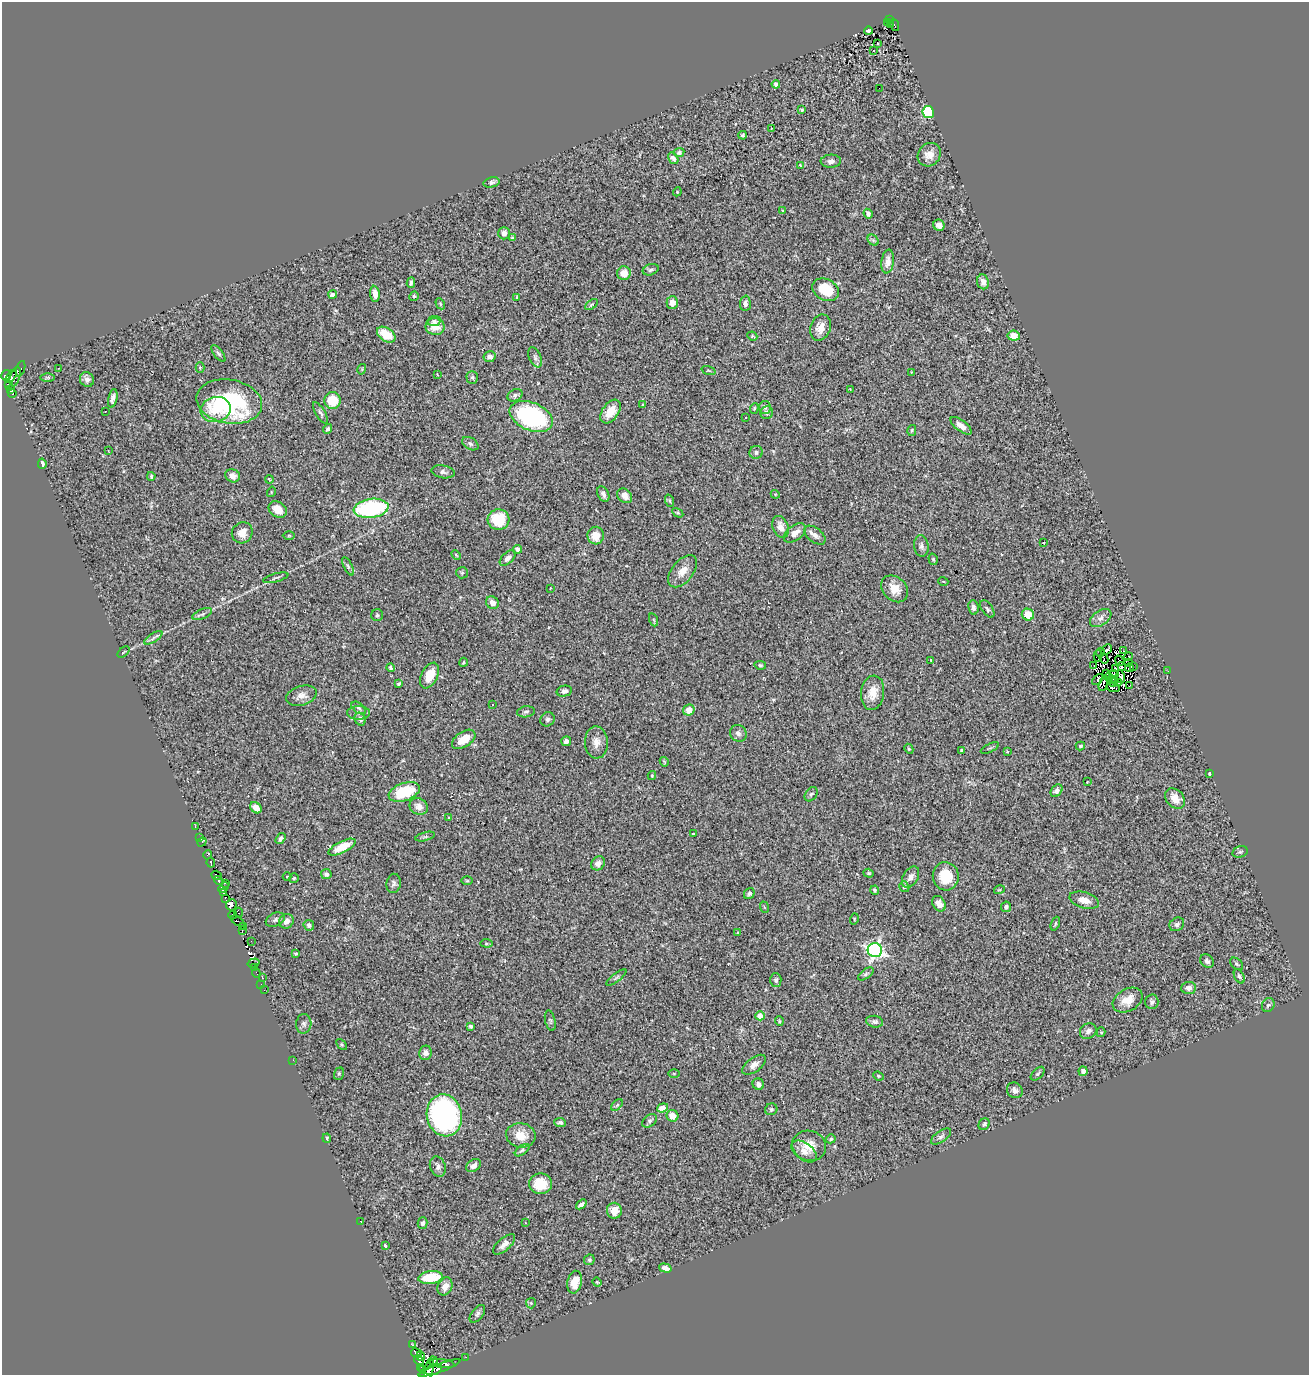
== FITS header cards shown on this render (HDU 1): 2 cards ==
NAXIS1  =                 1307
NAXIS2  =                 1373

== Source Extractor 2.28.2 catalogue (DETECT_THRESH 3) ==
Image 1307 x 1373 px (HDU 1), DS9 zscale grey, 1 PNG px = 1 image px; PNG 1311 x 1377 px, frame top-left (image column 1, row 1373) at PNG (2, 2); each listed source drawn as its Kron ellipse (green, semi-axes under 4 px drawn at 4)
Background 0.629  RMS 0.057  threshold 0.172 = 3 sigma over >= 5 px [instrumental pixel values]
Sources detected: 331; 11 with non-positive FLUX_AUTO (blend fragments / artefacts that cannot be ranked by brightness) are neither listed nor drawn; the other 320 listed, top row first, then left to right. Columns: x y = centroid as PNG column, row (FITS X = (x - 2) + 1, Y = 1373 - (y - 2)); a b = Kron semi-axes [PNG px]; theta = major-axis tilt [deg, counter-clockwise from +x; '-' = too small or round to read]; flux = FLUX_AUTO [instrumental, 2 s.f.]
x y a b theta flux
890 20 2 2 - 5.4
887 23 3 2 - 14
890 25 3 3 - 6.4
894 25 6 3 -73 11
868 31 4 3 - 5.9
878 43 3 2 - 3
873 50 2 2 - 3.3
776 84 4 4 - 16
879 88 2 2 - 6
802 110 3 3 - 5.1
928 112 6 5 - 290
772 129 4 2 - 2.6
743 135 4 4 - 6.2
679 153 5 4 - 9.3
929 155 12 11 - 35
673 158 6 4 -55 13
831 161 10 6 4 14
800 165 4 3 - 2.8
492 182 8 5 15 9.5
677 192 4 3 - 3.3
783 211 4 3 - 5.1
868 214 5 3 - 11
939 225 6 5 - 21
504 233 6 5 - 21
513 238 4 3 - 7.2
873 240 6 4 -44 6.6
888 262 12 6 82 25
651 270 8 5 19 9
624 273 7 7 - 38
983 282 7 6 - 26
411 283 5 3 - 8.4
826 290 14 10 -28 110
375 294 8 5 -83 30
333 295 4 3 - 15
414 296 5 4 - 6.8
516 297 3 2 - 2.6
672 303 6 5 - 27
745 303 8 5 87 16
440 304 6 4 -60 4.5
592 304 7 4 36 5.9
434 321 7 5 8 9.1
435 327 9 8 - 54
820 328 13 10 69 33
386 335 10 6 -35 69
752 336 5 4 - 4.2
1014 336 6 5 - 41
218 353 10 4 -53 8.6
490 357 6 5 - 14
535 357 11 6 -67 12
59 368 2 2 - 2.8
200 368 5 4 - 4.9
21 369 8 4 72 12
362 369 5 3 - 3.4
709 371 7 3 -19 4.5
912 372 3 3 - 3.1
437 374 3 2 - 2.4
6 375 5 4 - 170
11 377 7 3 53 67
15 377 10 5 73 150
48 377 7 3 0 4.7
472 377 6 5 - 7.5
87 379 7 7 - 16
8 385 4 3 - 72
11 389 4 3 - 110
850 389 3 2 - 2.3
12 393 4 3 - 24
515 395 8 5 29 9.7
113 398 9 4 79 17
333 400 8 8 - 100
229 401 33 22 -10 470
643 405 4 3 - 3.8
765 407 6 6 - 8
754 408 5 4 - 5.2
216 409 15 12 12 67
105 411 2 2 - 3.5
610 411 13 8 55 70
321 413 12 4 -60 11
767 413 6 6 - 10
531 416 23 14 -23 570
746 417 2 2 - 2.8
961 426 13 5 -38 27
328 429 5 4 - 7.3
912 430 5 4 - 5.1
470 444 9 5 -31 11
108 451 3 2 - 3.6
756 452 7 6 - 11
42 464 5 3 - 12
443 472 12 6 -9 13
151 476 4 3 - 5.2
233 476 7 6 - 24
269 479 4 3 - 3
271 492 5 3 - 3.4
603 494 8 5 -63 15
775 494 4 3 - 3.4
625 496 8 6 -44 24
670 501 6 4 -71 5.2
371 508 17 9 8 420
278 509 10 7 -33 47
678 513 6 3 -30 4.4
499 520 11 10 - 140
780 527 11 7 -69 31
242 533 11 10 - 34
795 533 12 7 38 31
815 535 12 7 -39 22
289 536 6 4 1 3.8
596 536 9 8 - 55
1044 543 3 2 - 2.9
921 546 11 7 -82 15
518 549 4 4 - 22
456 555 5 3 - 3.4
508 558 9 5 45 18
933 559 6 4 -73 5.8
348 566 10 4 -64 7.9
683 571 19 10 50 44
462 573 6 5 - 6.3
276 578 13 3 15 8.4
943 581 5 3 - 2.9
550 588 3 2 - 3.3
894 589 15 11 -46 47
492 603 7 6 - 21
973 607 7 5 -83 13
987 609 10 5 -54 8.8
202 614 10 5 24 10
377 615 6 6 - 7
1028 615 6 6 - 67
1101 618 12 7 36 21
654 620 7 4 -71 5.6
153 638 10 4 33 11
1106 650 6 3 45 3.4
1123 651 2 2 - 2.6
123 652 7 2 40 3
1100 652 4 2 - 5.8
1098 656 6 3 87 1.3
1128 657 4 2 - 3.9
1104 658 5 2 - 4.2
931 660 3 3 - 2.7
1120 661 5 2 - 4.8
463 662 4 3 - 3.9
1129 663 4 2 - 3.1
760 665 6 4 -9 5.7
1094 666 3 2 - 6.7
1122 666 4 3 - 13
1133 666 2 2 - 1.9
390 668 4 3 - 5.1
1116 668 3 3 - 8.3
1130 668 4 3 - 8.4
1168 671 2 2 - 7.9
1106 673 2 2 - 7.1
1114 674 5 2 - 2
429 676 14 8 63 67
1109 677 5 2 - 3.9
1120 677 7 4 -79 7.6
1113 679 2 2 - 3.7
1098 680 6 3 46 17
1113 682 4 2 - 2
1118 682 4 2 - 0.53
399 684 4 3 - 5.7
1103 684 8 2 69 1.7
1130 685 3 2 - 3
1113 688 7 3 -16 8.1
564 691 7 5 13 13
873 693 17 11 82 53
301 696 16 9 17 29
492 705 2 2 - 2.6
359 708 8 5 -38 8.1
689 710 6 5 - 42
526 712 9 5 7 9.4
359 713 11 6 0 16
360 719 6 5 - 11
548 719 7 7 - 10
738 733 9 8 - 15
464 739 13 7 34 63
566 741 5 5 - 16
596 742 16 11 -87 37
1080 746 4 3 - 4.8
990 748 10 3 25 5.3
909 749 5 4 - 5.6
962 750 4 3 - 6.6
1007 751 3 2 - 3.3
664 762 5 4 - 3.8
1210 773 3 3 - 9.4
652 776 4 4 - 4.4
1087 782 2 2 - 2.2
1057 791 7 5 51 13
404 792 16 9 19 180
811 794 8 5 55 8.4
1175 798 11 8 -47 44
419 807 9 8 - 24
256 808 6 5 - 34
449 817 3 3 - 11
195 826 3 2 - 13
693 834 4 3 - 11
200 837 3 2 - 3.4
425 837 10 3 15 5.5
280 839 6 4 56 8.7
202 842 5 4 - 12
342 847 15 5 26 77
1240 852 8 5 15 7.5
208 855 5 3 - 33
211 863 5 3 - 73
598 863 7 6 - 18
869 873 5 4 - 4.7
326 874 5 5 - 11
217 875 5 2 - 42
287 876 4 3 - 3
946 876 14 13 - 100
911 877 11 7 59 20
294 878 5 5 - 4.9
218 880 5 3 - 120
467 881 6 4 -1 3.9
225 883 3 2 - 28
394 883 10 7 82 12
904 887 5 5 - 7.9
223 888 6 4 44 150
875 890 4 3 - 5.9
999 890 5 3 - 3.5
224 893 4 3 - 210
749 893 6 5 - 8.9
225 898 3 2 - 44
1084 900 15 8 -16 37
939 904 8 6 -56 21
231 905 6 5 - 220
764 907 6 3 -71 3.7
1006 907 5 5 - 9.5
239 913 5 4 - 45
233 915 4 3 - 17
854 919 6 3 73 3.7
275 920 10 6 24 12
238 921 7 2 -35 29
286 921 8 7 - 22
1055 924 7 3 69 4.8
1177 924 8 6 35 10
309 925 5 5 - 11
244 926 3 3 - 37
242 931 4 2 - 10
738 933 4 3 - 3.4
251 941 2 2 - 8.4
486 943 6 4 -6 5.4
875 950 7 7 - 1200
296 954 3 3 - 4.4
1207 961 7 6 - 13
254 963 6 3 16 20
1236 964 7 5 -40 6.9
254 967 3 2 - 4.7
256 973 5 2 - 5.6
866 974 9 4 36 8.5
1239 976 8 4 -62 8.2
262 978 3 2 - 17
616 978 12 4 37 8
776 980 7 5 -88 11
261 984 2 2 - 3.5
1189 988 7 6 - 19
264 990 2 2 - 6.4
1128 1000 16 11 30 52
1152 1002 7 6 - 10
1268 1005 7 6 - 9.5
760 1016 5 4 - 46
550 1021 10 5 -77 8.1
779 1021 5 4 - 4.3
875 1022 8 6 -9 12
304 1024 10 7 87 13
471 1026 4 4 - 7.3
1088 1031 9 7 40 16
1101 1032 5 4 - 5
342 1044 6 4 -45 5
426 1053 7 6 - 23
293 1060 2 2 - 91
754 1065 14 7 37 23
1083 1071 5 4 - 14
674 1073 6 4 0 4.5
339 1074 6 5 - 5.6
1038 1074 8 5 45 6.9
878 1076 5 4 - 4.3
758 1084 6 5 - 11
1015 1090 8 7 - 16
617 1105 7 4 46 5.8
663 1108 6 4 20 31
771 1109 6 6 - 6.8
444 1115 21 17 -77 900
672 1116 6 5 - 36
650 1121 8 5 36 8.9
560 1123 6 4 -6 9.3
984 1124 6 5 - 9.3
521 1135 15 12 -10 53
941 1136 11 5 35 12
327 1138 4 4 - 5.9
831 1139 5 4 - 6.8
809 1146 17 15 -19 65
522 1150 8 4 37 7.2
804 1151 14 8 -36 29
438 1166 10 7 -69 17
474 1166 8 5 34 21
541 1184 11 10 - 88
581 1204 6 4 41 13
614 1211 8 7 - 38
361 1222 3 2 - 22
423 1223 6 5 - 11
525 1223 3 3 - 5.1
504 1244 13 6 41 21
385 1246 4 3 - 4.6
589 1260 5 5 - 6.6
665 1268 6 4 -15 22
431 1278 12 6 7 140
575 1282 11 7 78 51
597 1282 5 4 - 3.7
445 1286 9 7 66 31
531 1303 5 5 - 4.9
477 1314 10 5 52 11
412 1345 4 3 - 21
417 1353 6 3 -30 210
421 1356 4 4 - 35
466 1357 3 2 - 5
419 1360 5 3 - 56
433 1360 4 3 - 170
442 1364 12 4 -7 200
421 1367 2 2 - 4.5
440 1368 22 3 20 85
429 1369 11 3 77 300
423 1370 2 2 - 7.8
434 1370 9 5 15 170
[11 non-positive-flux detections neither listed nor drawn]